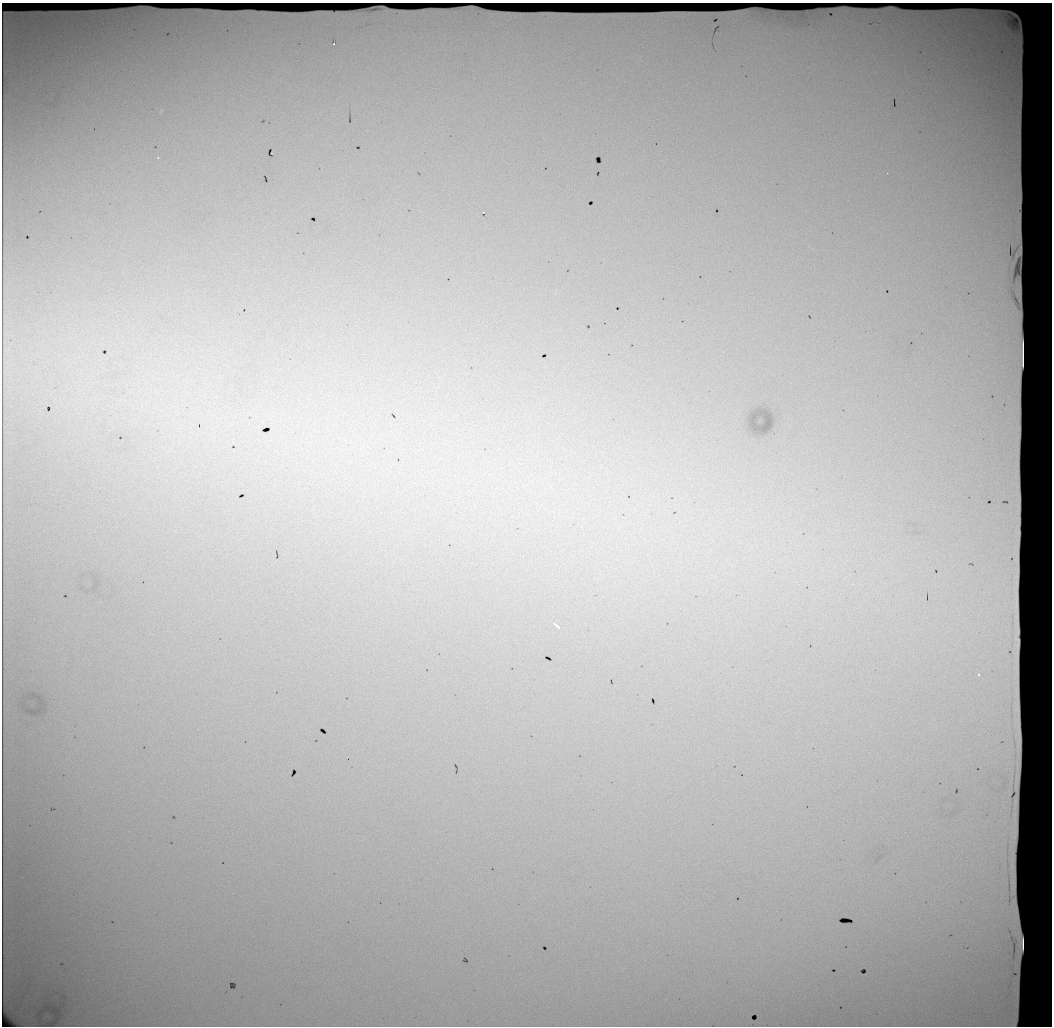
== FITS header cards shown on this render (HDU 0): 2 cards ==
NAXIS1  =                 1050 / length of data axis 1
NAXIS2  =                 1024 / length of data axis 2

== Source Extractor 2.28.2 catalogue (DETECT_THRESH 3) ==
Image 1050 x 1024 px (HDU 0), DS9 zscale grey, 1 PNG px = 1 image px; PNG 1054 x 1028 px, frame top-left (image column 1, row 1024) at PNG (2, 3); no overlay
Background 1790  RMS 8.7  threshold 26.2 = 3 sigma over >= 5 px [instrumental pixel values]
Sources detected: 6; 4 with non-positive FLUX_AUTO (blend fragments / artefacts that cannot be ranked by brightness) are not listed; the other 2 listed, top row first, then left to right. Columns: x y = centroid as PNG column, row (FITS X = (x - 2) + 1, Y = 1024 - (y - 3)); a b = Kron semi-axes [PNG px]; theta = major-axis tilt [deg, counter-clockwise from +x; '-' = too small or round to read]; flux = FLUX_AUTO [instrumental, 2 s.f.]
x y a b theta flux
158 158 3 2 - 380
556 625 8 3 -44 1700
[4 non-positive-flux detections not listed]